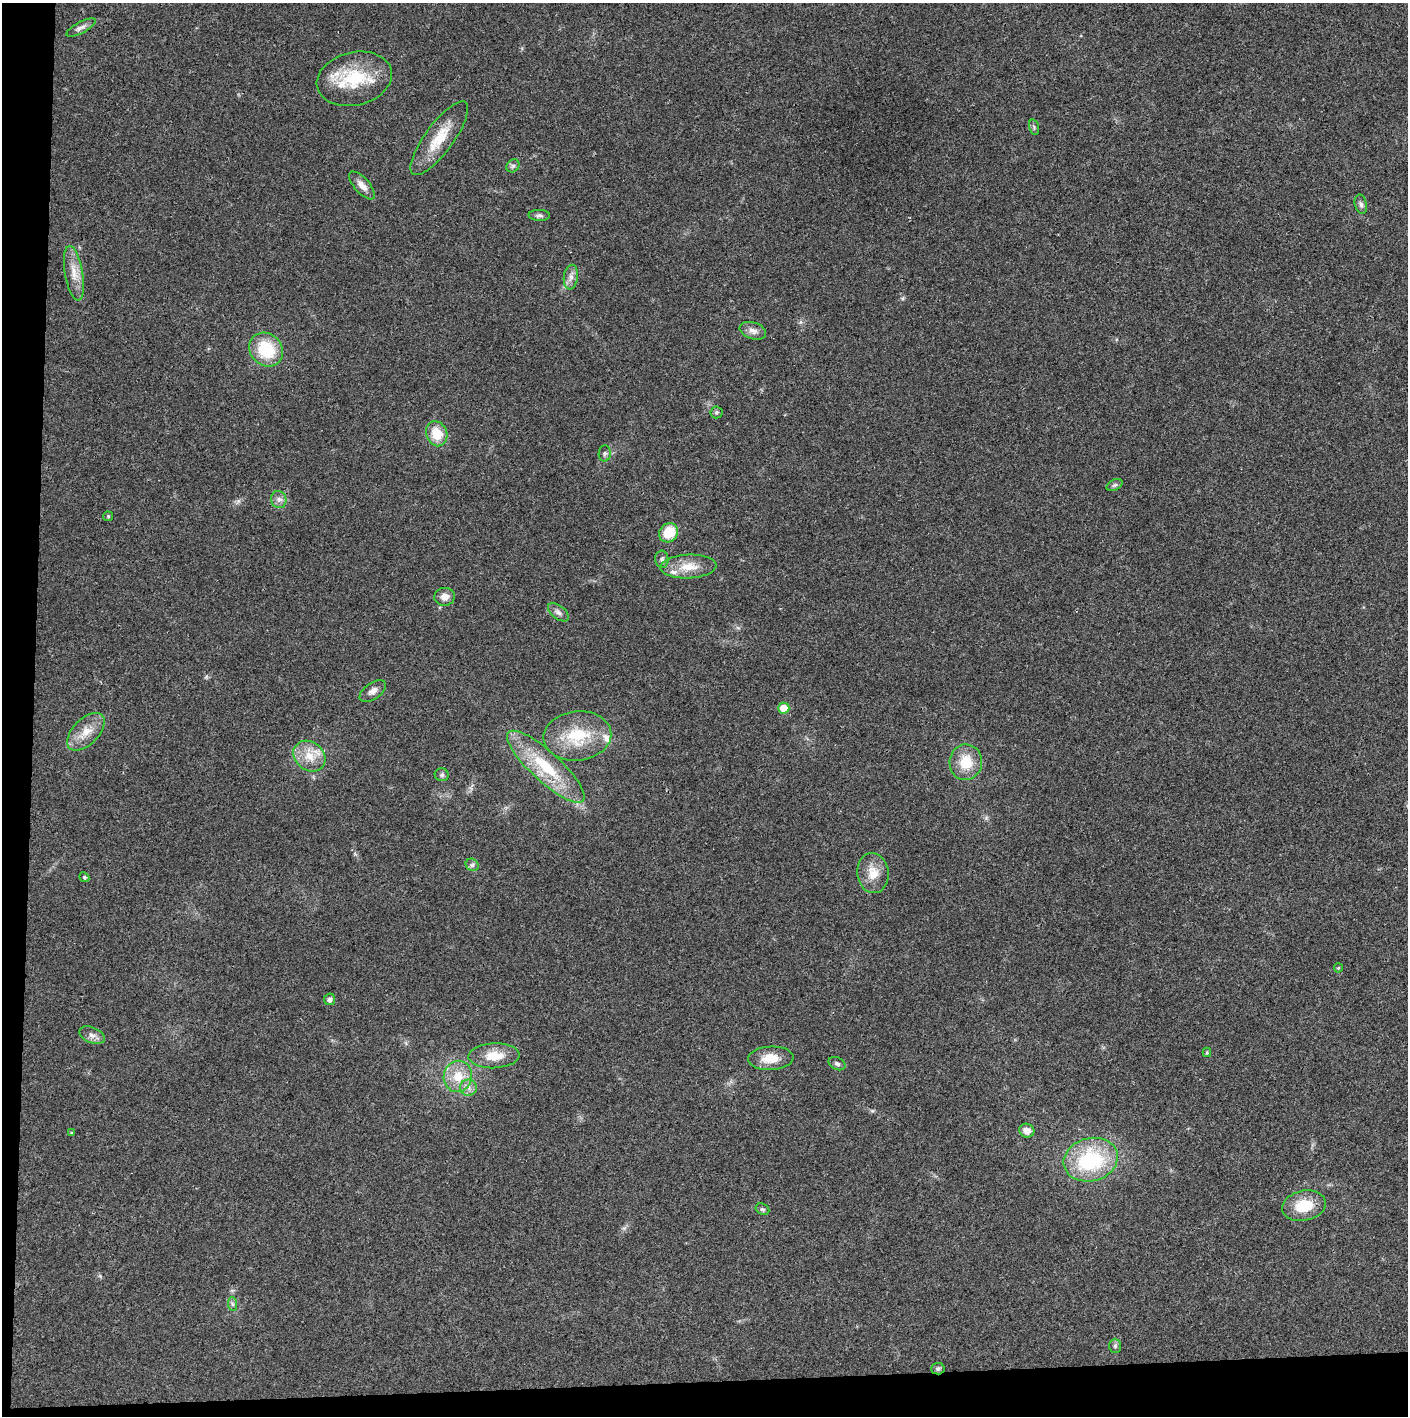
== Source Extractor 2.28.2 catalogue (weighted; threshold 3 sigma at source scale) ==
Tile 7 of 3 x 3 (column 1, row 3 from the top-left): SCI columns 4-1409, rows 1-1414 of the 4221 x 4243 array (HDU 1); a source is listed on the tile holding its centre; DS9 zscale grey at full resolution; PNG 1410 x 1418 px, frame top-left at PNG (2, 3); each listed source drawn as its Kron ellipse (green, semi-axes under 4 px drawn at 4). Shown black and unused: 5% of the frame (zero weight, under 3 of 4 exposures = <1% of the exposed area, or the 3 px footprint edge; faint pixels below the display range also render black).
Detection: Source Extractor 2.28.2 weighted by HDU 2 'WHT'; one run over the whole footprint, this tile lists its part. Background 0.019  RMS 0.0051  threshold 0.023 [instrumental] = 3 sigma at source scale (4.5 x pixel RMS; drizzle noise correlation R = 1.50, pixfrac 1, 0.05/0.05 arcsec/px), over >= 5 px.
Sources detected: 54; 3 inside a brighter listed object's ellipse — not listed separately; the other 51 listed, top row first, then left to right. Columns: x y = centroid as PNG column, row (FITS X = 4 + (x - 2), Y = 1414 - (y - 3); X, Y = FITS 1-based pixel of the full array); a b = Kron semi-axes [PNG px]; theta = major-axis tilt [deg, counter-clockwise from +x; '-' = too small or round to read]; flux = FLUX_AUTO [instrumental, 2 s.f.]
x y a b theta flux
81 28 16 5 28 2.4
354 79 38 26 13 28
1034 127 8 5 -75 1
439 138 44 14 54 15
513 166 7 6 - 1.3
362 185 17 7 -48 3.9
1361 204 10 6 -77 1.6
539 215 11 5 -2 1.4
74 273 27 9 -80 7
571 277 12 7 82 2.7
753 331 13 8 -18 3.1
266 350 18 15 -46 22
716 412 6 6 - 1.1
437 434 13 10 -69 11
605 453 8 6 87 1.3
1114 485 8 5 26 1.2
279 499 9 7 -72 2.2
108 516 5 5 - 0.61
669 533 10 9 - 13
662 559 8 6 -86 1.5
688 567 28 12 3 9.7
445 597 10 9 - 3.8
558 612 12 6 -38 2.1
373 691 15 8 36 2.9
784 708 5 5 - 8.2
86 732 23 13 46 8.5
577 736 34 24 7 25
309 756 17 14 -39 9.2
966 762 18 16 84 13
546 767 51 14 -43 28
442 775 7 6 - 1.2
472 865 7 6 - 1.2
873 873 20 15 -83 8.5
84 877 5 4 - 0.87
1338 968 4 4 - 0.57
330 999 6 5 - 2
92 1035 13 8 -23 2.7
1207 1052 4 4 - 0.71
494 1056 25 12 3 10
771 1058 23 11 3 9.2
837 1064 9 6 -27 1.4
458 1076 16 14 80 11
468 1088 8 8 - 2.7
1027 1131 7 7 - 3.3
72 1133 3 3 - 0.57
1091 1160 27 21 15 45
1304 1206 22 15 13 15
762 1209 7 5 -28 0.95
232 1304 7 4 -88 1
1115 1346 7 6 - 1.1
938 1369 6 5 - 1.3
Overlapping masked pixels (flux is a lower limit): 1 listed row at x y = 938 1369